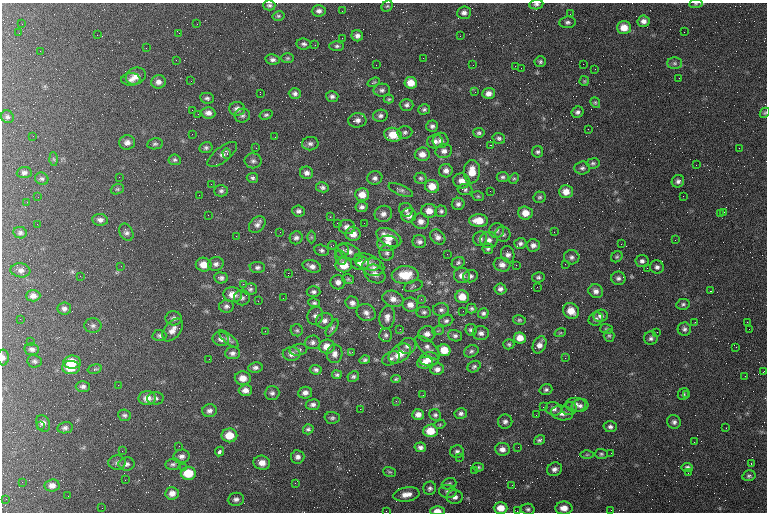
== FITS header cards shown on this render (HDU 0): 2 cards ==
NAXIS1  =                  765 / length of data axis 1
NAXIS2  =                  510 / length of data axis 2

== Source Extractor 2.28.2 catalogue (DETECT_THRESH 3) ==
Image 765 x 510 px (HDU 0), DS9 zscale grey, 1 PNG px = 1 image px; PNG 769 x 514 px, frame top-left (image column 1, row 510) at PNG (2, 3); each listed source drawn as its Kron ellipse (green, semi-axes under 4 px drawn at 4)
Background 162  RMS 8.1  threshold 24.3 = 3 sigma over >= 5 px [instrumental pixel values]
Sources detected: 397; all 397 listed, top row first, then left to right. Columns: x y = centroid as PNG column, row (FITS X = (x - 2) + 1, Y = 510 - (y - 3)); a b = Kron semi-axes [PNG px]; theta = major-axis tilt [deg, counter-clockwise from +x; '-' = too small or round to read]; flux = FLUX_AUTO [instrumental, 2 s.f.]
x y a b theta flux
536 4 7 5 11 1400
696 4 7 3 8 660
269 5 6 5 - 1200
387 6 6 5 - 860
319 11 7 6 - 2000
342 11 2 2 - 600
464 13 7 6 - 2000
570 14 2 2 - 380
278 16 6 4 12 900
644 21 6 5 - 2400
567 22 8 5 6 1400
22 24 2 2 - 770
197 24 3 2 - 530
624 28 7 6 - 6600
684 32 2 2 - 2800
19 33 2 2 - 300
179 33 2 2 - 240
97 35 2 2 - 240
357 36 6 5 - 2000
460 36 2 2 - 600
342 38 2 2 - 2800
304 44 7 5 -7 1400
315 45 2 2 - 260
337 46 7 5 1 1100
146 48 2 2 - 2800
40 51 2 2 - 2700
287 58 6 5 - 870
423 58 2 2 - 1300
176 60 2 2 - 230
273 60 7 5 -10 1600
540 61 5 5 - 1100
675 63 7 6 - 1300
583 64 2 2 - 360
376 65 2 2 - 270
473 65 2 2 - 810
515 66 2 2 - 530
521 68 2 2 - 1200
595 69 2 2 - 270
136 76 10 8 25 4400
679 78 2 2 - 240
131 79 9 6 3 2400
191 81 3 2 - 430
584 81 5 5 - 670
158 82 7 6 - 2500
374 82 6 4 20 650
411 83 6 6 - 6000
382 90 8 6 4 1600
475 92 2 2 - 270
295 93 6 5 - 1500
489 93 6 5 - 2900
260 94 2 2 - 440
332 96 6 5 - 1600
207 98 7 5 -10 1200
389 99 5 4 - 760
595 103 6 4 -69 700
407 105 7 6 - 1600
237 109 8 7 - 2400
424 109 6 5 - 1100
192 110 3 2 - 1000
578 112 6 5 - 1600
208 113 7 5 -5 2600
765 113 5 4 - 720
198 114 2 2 - 310
266 115 6 4 17 890
242 116 8 7 - 1400
380 116 7 6 - 1700
7 117 6 6 - 1100
357 120 9 7 7 2200
432 126 6 6 - 1600
588 129 2 2 - 370
405 132 7 6 - 1300
479 133 5 5 - 1200
192 134 2 2 - 1500
393 135 9 7 -13 8400
33 136 2 2 - 260
275 137 3 2 - 430
499 138 6 5 - 1100
441 140 8 7 - 2300
435 141 8 7 - 2400
127 142 8 7 - 2900
155 144 8 5 10 1200
310 144 8 6 8 1700
490 145 3 2 - 24000
206 148 7 5 14 1200
256 148 3 2 - 900
739 148 2 2 - 310
444 151 8 7 - 2400
538 152 6 5 - 1200
227 153 5 3 - 1400
222 154 17 7 38 3000
422 154 7 6 - 3900
54 159 6 4 -87 890
175 160 6 5 - 1100
253 161 8 7 - 1700
593 163 6 5 - 1200
696 165 2 2 - 980
582 168 7 6 - 1500
446 171 7 6 - 2400
24 172 7 5 5 1500
472 172 11 8 89 7700
307 173 6 6 - 2100
119 177 2 2 - 480
503 177 6 5 - 1100
252 178 6 5 - 1100
375 178 7 6 - 1900
420 178 6 6 - 1100
42 179 7 6 - 1100
514 179 5 4 - 750
462 181 8 7 - 3900
678 181 6 6 - 1600
211 184 2 2 - 240
432 186 7 6 - 6200
322 187 6 5 - 1400
117 189 7 5 19 900
401 190 13 5 -22 1600
465 190 7 5 -2 1200
221 191 7 5 1 1400
490 191 2 2 - 320
566 192 7 6 - 4900
199 195 2 2 - 320
362 195 7 6 - 5300
478 196 6 4 -20 800
683 196 2 2 - 1200
38 197 2 2 - 670
540 197 6 5 - 1100
27 202 2 2 - 480
458 204 6 6 - 1500
362 207 6 5 - 1700
406 210 7 6 - 1500
298 211 6 5 - 1500
429 211 7 7 - 4900
441 211 6 5 - 1200
724 212 3 2 - 450
525 213 7 6 - 5800
383 214 9 8 - 2700
720 214 2 2 - 360
208 215 2 2 - 300
409 215 7 7 - 3400
330 217 2 2 - 330
100 220 8 6 -9 2100
421 221 8 7 - 3000
479 221 9 6 -2 7800
337 223 2 2 - 1700
364 223 2 2 - 1100
37 224 2 2 - 230
257 225 9 7 46 2200
347 227 8 7 - 3100
497 231 7 7 - 1700
126 232 9 6 -63 1700
280 232 2 2 - 470
554 232 2 2 - 740
20 233 7 5 -12 1100
353 234 7 7 - 4900
503 234 7 7 - 1500
236 236 3 2 - 5600
311 237 6 4 -90 680
389 237 13 8 -28 7700
438 237 8 6 -42 2300
296 238 7 6 - 1700
480 239 7 7 - 1700
489 240 8 8 - 2700
675 240 2 2 - 410
419 242 7 6 - 1800
387 243 10 7 3 4200
520 243 6 5 - 1600
621 244 2 2 - 530
333 245 4 3 - 940
533 245 7 6 - 2200
488 249 5 5 - 1100
322 250 7 5 -14 1300
342 251 7 6 - 1500
349 251 12 7 -27 2900
387 253 7 7 - 1500
447 254 2 2 - 960
508 254 8 6 -73 2000
358 257 2 2 - 2000
572 257 8 7 - 1700
617 257 6 5 - 880
341 258 7 5 -76 1400
642 261 6 6 - 1700
368 262 13 7 -17 3500
360 263 9 7 -5 3400
458 263 7 5 30 1100
216 264 8 6 17 1900
565 264 2 2 - 690
204 265 8 7 - 5700
344 265 8 7 - 8900
502 265 8 7 - 2900
516 265 2 2 - 3700
121 266 3 2 - 400
312 266 9 6 -15 2500
257 267 8 5 -5 1600
373 267 11 9 -11 3000
657 267 7 6 - 1700
647 268 2 2 - 3000
20 270 10 7 -8 2200
288 273 2 2 - 9200
375 274 11 8 -32 3200
405 275 13 9 1 13000
462 275 8 7 - 3300
80 276 2 2 - 280
470 276 7 6 - 1700
538 277 6 5 - 1100
221 278 7 5 -6 1600
618 278 7 6 - 1700
348 279 6 4 -15 810
338 282 7 7 - 2600
243 284 3 3 - 310
413 286 10 5 15 1100
537 287 2 2 - 260
250 289 7 5 16 1300
500 289 6 5 - 1900
596 291 7 6 - 2600
711 291 3 2 - 740
314 292 7 5 -1 1400
233 295 9 7 -7 5600
33 296 7 5 3 2600
462 297 7 6 - 6700
242 298 8 7 - 1700
283 298 2 2 - 250
393 299 11 8 -19 3600
421 299 3 3 - 500
258 301 3 2 - 440
314 303 6 4 -10 1000
352 303 7 6 - 2200
683 304 7 5 12 1200
410 305 8 7 - 3700
226 306 7 6 - 1600
472 308 5 5 - 1000
64 309 7 6 - 1900
441 310 8 6 2 1800
463 311 2 2 - 320
571 311 8 7 - 6800
424 312 7 5 -1 1300
366 313 10 8 -30 2800
483 313 5 5 - 1300
315 316 9 8 - 2000
601 316 7 6 - 1900
387 317 11 7 81 3200
174 318 8 7 - 1800
20 319 2 2 - 310
596 319 7 6 - 1700
519 320 6 5 - 970
325 321 9 7 20 2500
446 321 7 5 22 1400
695 322 2 2 - 330
747 322 2 2 - 280
93 326 8 7 - 1800
332 328 9 4 58 1200
400 329 3 3 - 590
607 329 6 5 - 790
684 329 6 6 - 1700
749 329 3 2 - 460
173 330 13 8 52 3900
297 330 6 6 - 1000
471 330 6 5 - 1300
265 331 3 2 - 510
438 331 6 3 19 610
657 332 2 2 - 340
481 333 8 7 - 2200
560 333 6 3 18 620
427 334 8 7 - 2800
159 335 7 5 -2 1300
386 335 6 6 - 1300
455 336 7 5 -19 1500
609 336 6 5 - 960
520 338 6 5 - 5300
651 338 7 6 - 1500
221 339 8 7 - 2200
229 339 12 4 -40 1600
31 342 2 2 - 340
313 342 8 7 - 1700
509 344 5 5 - 930
540 345 9 6 65 3300
327 346 8 7 - 5800
407 346 9 8 - 2300
428 347 15 7 -43 2800
736 347 3 3 - 340
32 349 7 6 - 1800
299 350 9 6 12 1400
444 350 6 6 - 8600
471 351 7 5 27 1300
352 352 2 2 - 2500
232 353 7 6 - 1900
400 353 12 8 36 8800
291 354 9 7 0 2800
335 354 9 8 - 2600
3 357 8 5 -90 1500
391 358 9 6 26 1800
565 358 2 2 - 800
209 359 2 2 - 510
429 359 9 7 6 6000
365 360 5 4 - 1100
34 361 7 6 - 1300
72 362 9 6 0 11000
425 363 8 6 4 3700
71 367 9 6 0 10000
255 367 7 5 8 1700
474 367 7 5 30 1100
95 369 7 4 15 980
437 369 7 5 11 2400
316 370 6 5 - 1200
763 372 2 2 - 400
337 375 5 4 - 1000
353 376 6 5 - 1100
745 376 3 2 - 430
243 378 8 6 -2 5100
396 379 5 4 - 740
118 385 2 2 - 360
83 386 7 5 2 1700
245 390 6 6 - 3000
546 390 6 5 - 1200
272 393 7 7 - 1700
305 393 7 6 - 2400
683 394 6 5 - 940
687 394 2 2 - 2000
423 395 3 2 - 560
147 398 8 7 - 4900
156 398 8 6 1 1500
396 401 3 3 - 670
576 404 10 7 0 2500
313 405 7 5 6 1800
580 406 8 6 17 1800
543 407 2 2 - 330
360 409 2 2 - 4700
554 409 8 6 -18 2000
570 409 7 6 - 1400
209 411 7 6 - 1900
461 413 6 5 - 1500
562 413 11 7 -11 3700
418 414 6 5 - 3100
124 415 6 5 - 1200
435 415 6 5 - 1200
536 415 2 2 - 220
332 418 7 6 - 1300
505 422 7 7 - 1700
674 422 7 6 - 1700
43 423 8 6 -65 2400
440 424 6 3 19 620
40 426 3 3 - 810
610 427 7 5 2 1700
65 428 7 5 10 1500
726 428 2 2 - 260
308 429 5 5 - 1200
430 431 7 6 - 9400
229 435 8 7 - 9500
539 440 6 4 33 1200
694 442 2 2 - 1500
179 446 2 2 - 210
420 447 6 4 -12 1700
518 447 2 2 - 210
502 449 7 6 - 2800
122 451 2 2 - 420
219 451 5 3 - 2700
457 452 7 6 - 1700
611 453 2 2 - 430
601 454 6 5 - 1000
587 455 6 4 1 700
181 456 8 6 14 2200
298 457 7 6 - 2100
459 457 2 2 - 3500
117 462 8 7 - 1600
262 463 8 7 - 4700
751 463 3 2 - 740
126 464 8 6 8 1600
173 464 7 6 - 1200
183 467 3 2 - 640
478 467 5 4 - 890
687 467 6 4 -5 1400
554 469 8 6 28 2100
475 471 2 2 - 240
389 472 6 5 - 800
188 473 7 6 - 13000
688 473 2 2 - 290
749 476 6 5 - 1100
125 480 3 2 - 590
22 482 2 2 - 230
295 483 3 2 - 550
449 484 7 5 19 1200
52 485 7 6 - 2900
512 485 2 2 - 280
430 488 7 6 - 1400
448 491 9 6 -4 1600
172 493 7 6 - 3600
406 494 13 7 9 4300
68 496 3 2 - 390
455 497 8 7 - 2100
6 499 2 2 - 290
236 499 8 6 6 2100
102 508 2 2 - 310
501 508 7 6 - 6400
564 508 8 6 0 4200
528 509 7 5 -14 1300
611 510 3 2 - 590
386 511 2 2 - 220
437 511 7 4 1 4400
517 511 2 2 - 240
At the frame edge (FLAGS 8, measured only in part): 7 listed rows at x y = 536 4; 696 4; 765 113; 3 357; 386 511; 437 511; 517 511